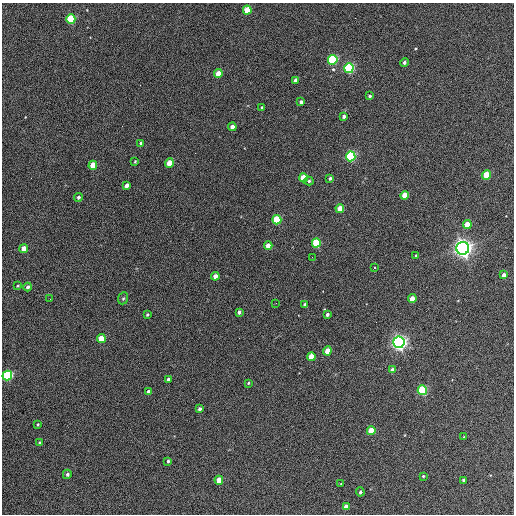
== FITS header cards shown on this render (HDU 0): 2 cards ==
NAXIS1  =                  512 / Axis length
NAXIS2  =                  512 / Axis length

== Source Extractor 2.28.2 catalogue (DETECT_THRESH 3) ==
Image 512 x 512 px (HDU 0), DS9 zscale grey, 1 PNG px = 1 image px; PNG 516 x 516 px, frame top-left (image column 1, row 512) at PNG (2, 3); each listed source drawn as its Kron ellipse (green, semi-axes under 4 px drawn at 4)
Background 370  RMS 21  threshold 62.5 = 3 sigma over >= 5 px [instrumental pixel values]
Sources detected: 69; all 69 listed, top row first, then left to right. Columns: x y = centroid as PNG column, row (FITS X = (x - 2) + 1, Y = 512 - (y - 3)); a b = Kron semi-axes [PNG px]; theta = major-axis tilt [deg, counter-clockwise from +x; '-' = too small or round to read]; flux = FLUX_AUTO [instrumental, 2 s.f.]
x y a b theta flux
247 10 4 4 - 37000
71 19 5 4 - 100000
333 60 5 4 - 180000
404 62 4 4 - 3500
349 68 5 4 - 230000
218 74 4 4 - 19000
295 80 4 3 - 4800
370 96 3 3 - 2500
301 102 4 3 - 3900
262 107 4 3 - 1400
344 116 4 3 - 3400
232 127 4 4 - 13000
141 143 4 3 - 2000
351 156 5 4 - 210000
135 161 3 3 - 1300
169 163 4 4 - 25000
93 165 4 4 - 29000
487 175 4 4 - 48000
303 178 4 4 - 40000
330 178 3 3 - 2600
309 181 4 3 - 2100
127 185 4 3 - 5900
405 195 4 4 - 24000
79 197 4 4 - 3200
340 208 4 4 - 18000
277 220 5 4 - 79000
467 225 4 4 - 30000
316 243 4 4 - 70000
268 246 4 4 - 15000
24 248 4 4 - 13000
463 248 6 6 - 990000
416 256 4 3 - 2300
312 257 2 2 - 700
375 268 3 3 - 4500
504 275 4 4 - 6300
215 276 4 4 - 10000
18 286 4 2 - 1200
28 287 4 4 - 4100
123 298 6 5 - 2200
50 299 3 2 - 1600
412 299 4 4 - 20000
276 303 2 2 - 620
305 304 4 3 - 3100
239 312 4 3 - 3800
327 314 4 3 - 3800
147 315 3 3 - 2000
101 338 4 4 - 29000
399 342 6 5 - 670000
327 351 4 4 - 21000
311 357 4 4 - 27000
392 370 4 4 - 6900
7 376 5 4 - 180000
168 379 4 3 - 3500
248 383 3 2 - 1500
422 390 5 4 - 130000
148 392 4 4 - 3200
200 409 4 3 - 3900
38 424 3 3 - 1300
371 431 4 4 - 31000
464 437 3 2 - 880
39 443 4 3 - 1400
168 461 4 3 - 2500
67 474 5 4 - 3200
423 476 4 3 - 1800
219 480 4 4 - 18000
463 480 4 3 - 2700
341 484 3 2 - 910
360 492 4 4 - 2600
346 507 4 4 - 9600